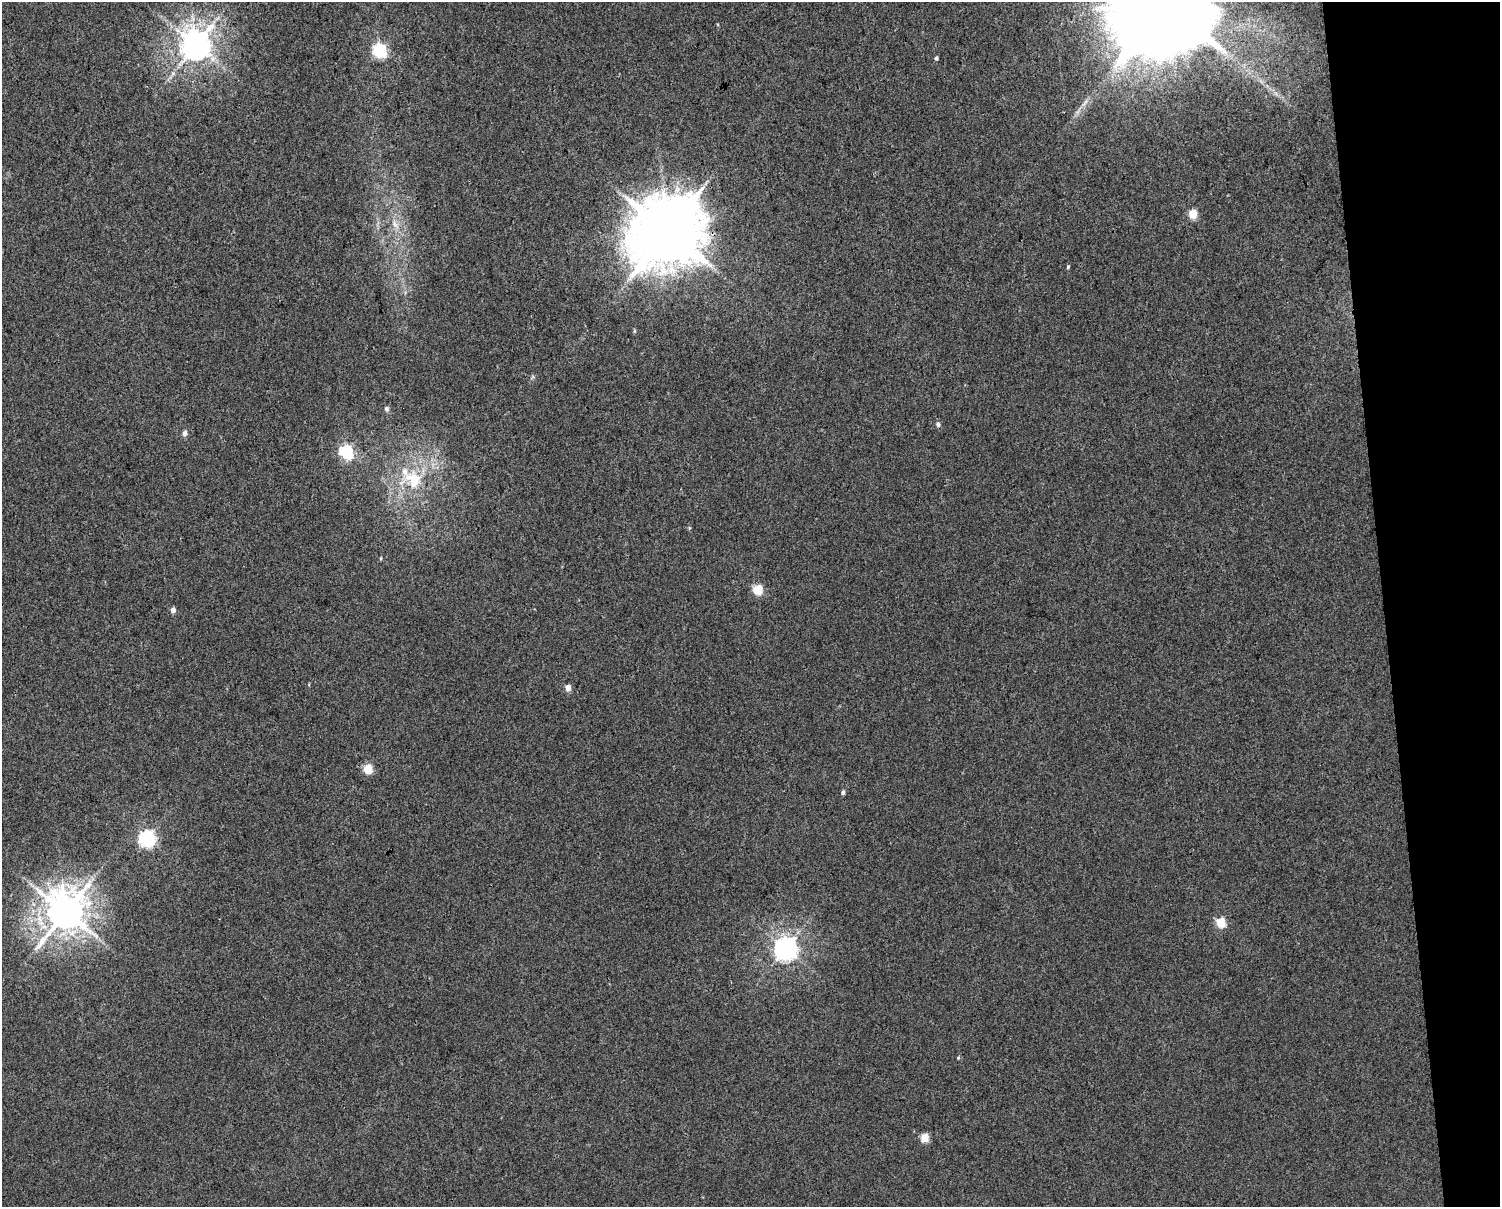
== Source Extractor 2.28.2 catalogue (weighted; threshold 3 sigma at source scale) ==
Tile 9 of 3 x 4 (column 3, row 3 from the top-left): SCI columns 3023-4520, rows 1206-2410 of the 4589 x 4819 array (HDU 1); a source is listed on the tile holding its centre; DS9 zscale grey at full resolution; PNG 1502 x 1209 px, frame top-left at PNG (2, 2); no overlay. Shown black and unused: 8% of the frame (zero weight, under 3 of 4 exposures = <1% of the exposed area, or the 3 px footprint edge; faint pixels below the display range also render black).
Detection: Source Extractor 2.28.2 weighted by HDU 2 'WHT'; one run over the whole footprint, this tile lists its part. Background 0.00531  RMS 0.0044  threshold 0.0198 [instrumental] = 3 sigma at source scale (4.5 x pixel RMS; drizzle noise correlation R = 1.50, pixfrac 1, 0.0396/0.0396 arcsec/px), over >= 5 px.
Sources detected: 28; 1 inside a brighter listed object's ellipse — not listed separately; the other 27 listed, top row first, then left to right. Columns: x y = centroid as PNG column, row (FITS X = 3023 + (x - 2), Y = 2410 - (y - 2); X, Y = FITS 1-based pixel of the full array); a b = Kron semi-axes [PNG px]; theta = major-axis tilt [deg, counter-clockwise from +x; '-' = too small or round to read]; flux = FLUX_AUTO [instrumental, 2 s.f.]
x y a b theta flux
1165 5 27 25 71 16000
196 45 9 9 - 790
380 51 6 6 - 85
936 58 4 4 - 0.85
173 73 7 6 - 1.3
1086 102 12 5 57 1.9
1192 214 5 5 - 16
395 225 14 6 -53 3
667 231 21 19 44 4000
1068 267 5 4 - 0.56
634 331 6 4 89 0.49
386 409 7 6 - 1.1
938 424 6 6 - 1.2
185 433 8 6 77 1.4
346 452 6 6 - 80
414 480 21 17 -11 18
758 590 5 5 - 23
173 610 5 4 - 2.9
568 688 5 4 - 4.5
368 769 5 5 - 20
843 792 5 4 - 1.1
147 839 6 6 - 140
65 912 12 11 - 1400
1220 922 5 5 - 21
785 949 8 7 - 370
958 1058 5 4 - 0.51
924 1138 5 5 - 13
Overlapping masked pixels (flux is a lower limit): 1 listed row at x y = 667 231
Isophote crosses this tile's border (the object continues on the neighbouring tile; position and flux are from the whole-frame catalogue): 1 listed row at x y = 1165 5